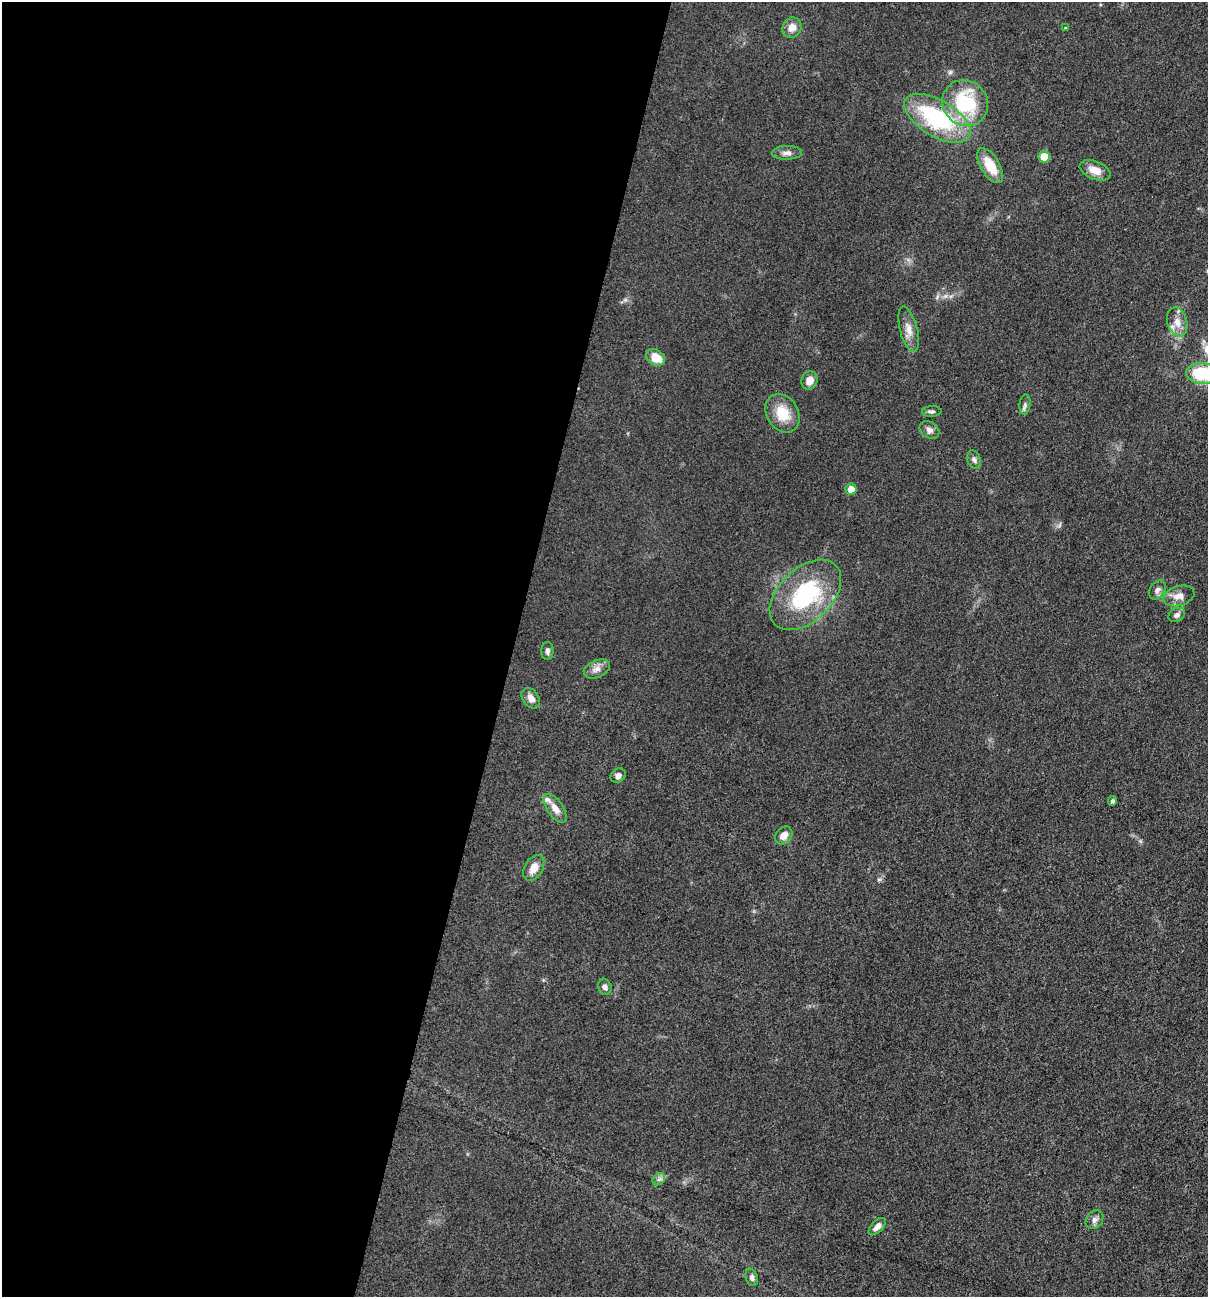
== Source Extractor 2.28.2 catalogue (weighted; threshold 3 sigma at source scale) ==
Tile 5 of 4 x 4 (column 1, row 2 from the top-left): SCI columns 181-1386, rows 2594-3888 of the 5254 x 5200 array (HDU 1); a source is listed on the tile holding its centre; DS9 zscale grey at full resolution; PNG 1210 x 1299 px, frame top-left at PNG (2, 2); each listed source drawn as its Kron ellipse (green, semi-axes under 4 px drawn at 4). Shown black and unused: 42% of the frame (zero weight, under 3 of 5 exposures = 3% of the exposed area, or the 3 px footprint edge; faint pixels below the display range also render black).
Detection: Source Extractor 2.28.2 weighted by HDU 2 'WHT'; one run over the whole footprint, this tile lists its part. Background 0.119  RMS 0.008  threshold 0.0358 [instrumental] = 3 sigma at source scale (4.5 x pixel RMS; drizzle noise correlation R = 1.50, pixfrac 1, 0.05/0.05 arcsec/px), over >= 5 px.
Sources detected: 37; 1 inside a brighter listed object's ellipse — not listed separately; the other 36 listed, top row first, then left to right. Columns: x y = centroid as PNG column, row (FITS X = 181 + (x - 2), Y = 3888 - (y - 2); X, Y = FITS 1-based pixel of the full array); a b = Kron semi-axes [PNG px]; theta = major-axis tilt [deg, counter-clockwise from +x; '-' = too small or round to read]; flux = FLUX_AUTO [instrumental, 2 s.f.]
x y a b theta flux
792 28 10 9 - 7.1
1065 28 4 3 - 0.74
965 103 24 22 -47 58
937 118 37 18 -31 86
787 153 15 7 2 3.8
1044 157 6 5 - 20
990 165 20 9 -59 18
1095 170 16 9 -21 9.2
1177 322 15 10 -75 8.4
909 329 23 9 -75 8.1
656 358 10 7 -30 13
1202 373 15 10 -5 42
809 381 9 8 - 6.6
1025 404 10 5 84 2.2
932 412 10 5 5 2
783 413 20 15 -59 20
929 430 10 8 -34 3.6
974 460 9 6 -68 2.6
851 489 5 5 - 8.7
1157 590 10 7 55 3.3
805 595 42 26 44 77
1179 596 16 10 17 7
1177 615 9 6 29 3
547 651 9 6 89 2.8
597 669 13 8 23 5.3
531 698 11 8 -53 5.4
618 776 8 6 36 3.6
1112 801 5 4 - 1.7
555 808 16 8 -55 7
784 835 10 7 48 6.4
534 868 14 9 58 8.4
605 987 8 6 -70 2.8
659 1179 7 5 44 2.1
1094 1220 10 8 51 3.5
877 1226 11 5 46 4.9
752 1277 9 6 -72 2.9
Isophote crosses this tile's border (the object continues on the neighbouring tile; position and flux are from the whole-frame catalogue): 1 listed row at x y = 1202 373